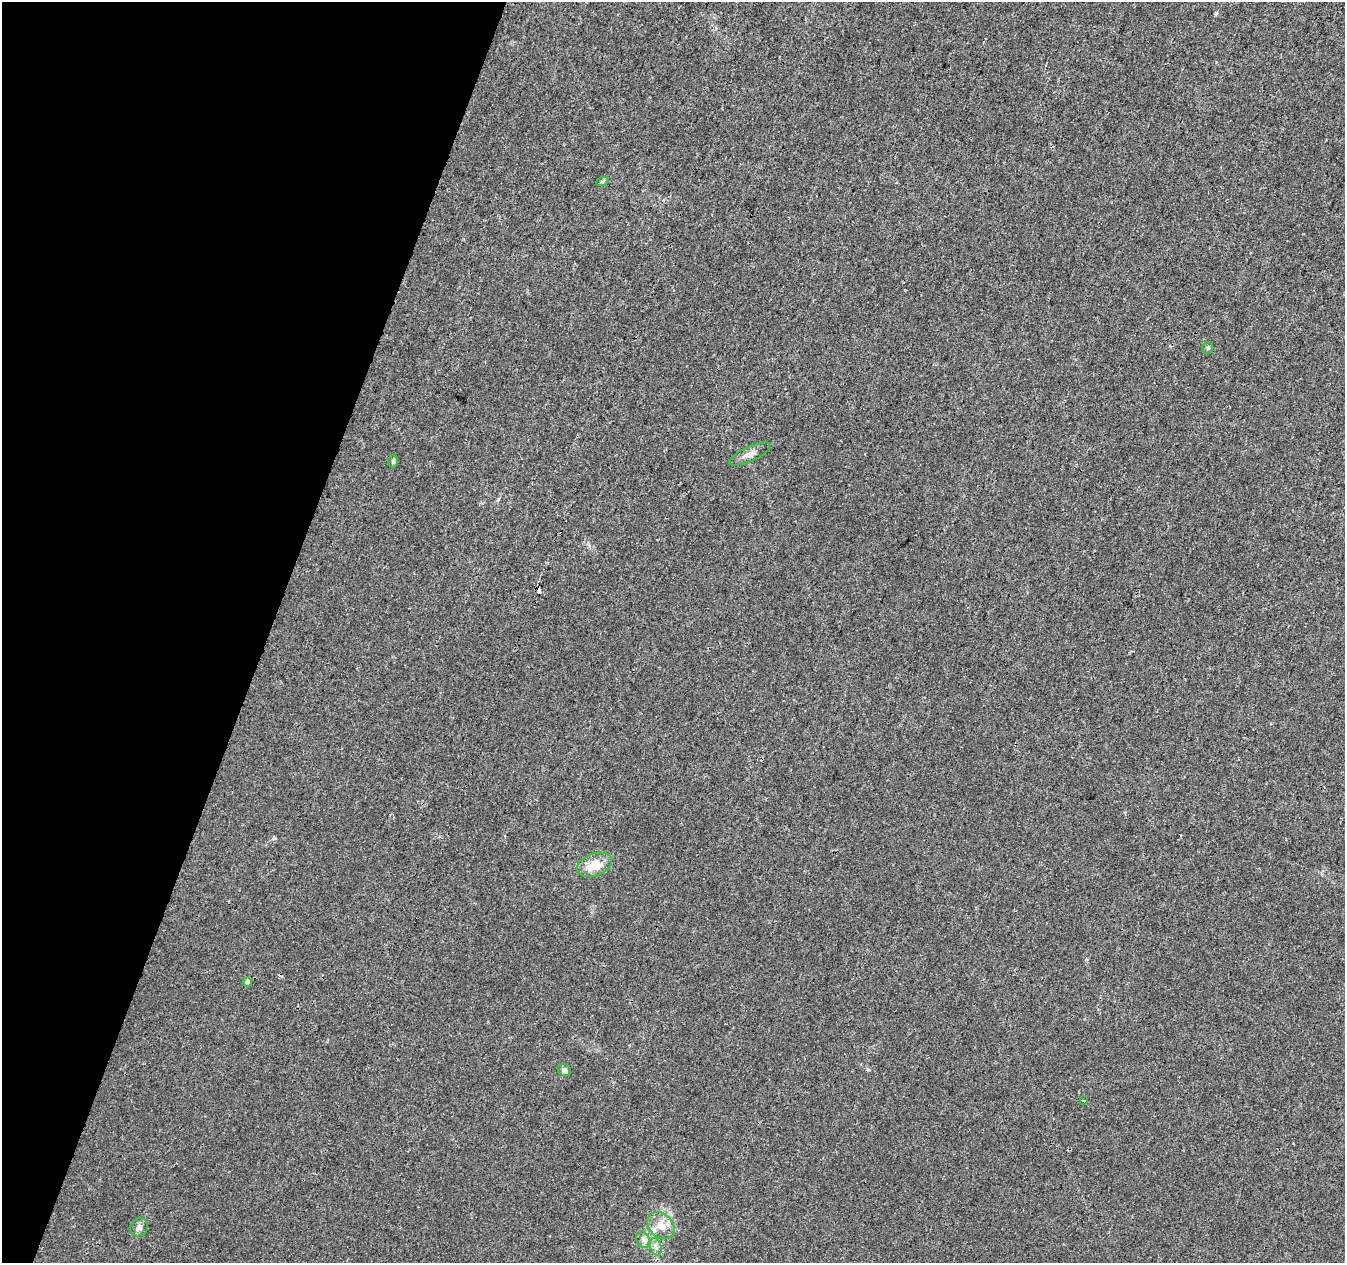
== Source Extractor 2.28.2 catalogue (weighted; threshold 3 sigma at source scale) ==
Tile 9 of 4 x 4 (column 1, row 3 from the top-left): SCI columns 3-1345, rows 1480-2740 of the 5385 x 5542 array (HDU 1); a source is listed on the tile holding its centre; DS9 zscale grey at full resolution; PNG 1347 x 1265 px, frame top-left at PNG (2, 2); each listed source drawn as its Kron ellipse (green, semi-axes under 4 px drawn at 4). Shown black and unused: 20% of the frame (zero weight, under 3 of 4 exposures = <1% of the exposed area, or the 3 px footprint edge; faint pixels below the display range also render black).
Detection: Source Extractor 2.28.2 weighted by HDU 2 'WHT'; one run over the whole footprint, this tile lists its part. Background 0.00635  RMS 0.0029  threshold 0.013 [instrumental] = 3 sigma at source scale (4.5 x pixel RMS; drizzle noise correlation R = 1.50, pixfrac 1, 0.0396/0.0396 arcsec/px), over >= 5 px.
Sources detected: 14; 1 cosmic-ray / hot-pixel residue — neither listed nor drawn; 1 inside a brighter listed object's ellipse — not listed separately; the other 12 listed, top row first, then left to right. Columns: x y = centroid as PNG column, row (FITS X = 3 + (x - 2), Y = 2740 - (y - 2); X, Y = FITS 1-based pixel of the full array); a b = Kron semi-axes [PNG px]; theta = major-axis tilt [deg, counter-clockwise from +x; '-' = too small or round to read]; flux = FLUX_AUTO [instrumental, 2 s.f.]
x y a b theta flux
602 182 6 4 19 0.42
1208 348 6 5 - 0.43
750 454 23 7 24 1.9
393 461 6 5 - 0.69
595 865 18 11 20 4.9
247 982 5 4 - 1.6
564 1070 6 6 - 1.1
1084 1101 4 2 - 0.3
661 1226 15 11 -46 3.6
139 1227 9 8 - 1.2
643 1240 8 6 -69 1.1
656 1247 9 5 -73 1.1